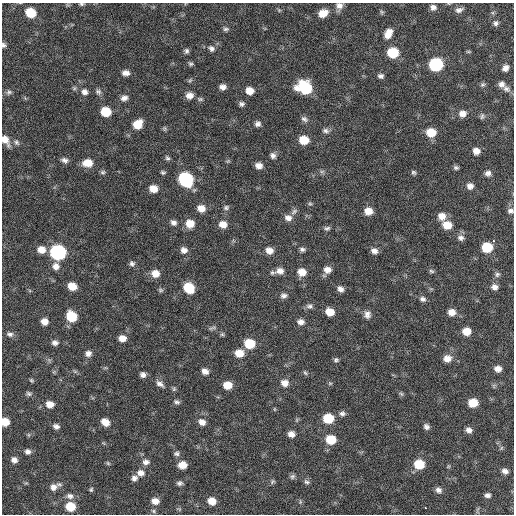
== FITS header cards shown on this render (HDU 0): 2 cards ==
NAXIS1  =                  512 / Axis length
NAXIS2  =                  512 / Axis length

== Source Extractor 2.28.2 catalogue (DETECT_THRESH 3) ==
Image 512 x 512 px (HDU 0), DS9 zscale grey, 1 PNG px = 1 image px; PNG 516 x 516 px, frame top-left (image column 1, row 512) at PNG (2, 3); no overlay
Background 61.6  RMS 8.6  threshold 25.7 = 3 sigma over >= 5 px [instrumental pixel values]
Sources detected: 169; all 169 listed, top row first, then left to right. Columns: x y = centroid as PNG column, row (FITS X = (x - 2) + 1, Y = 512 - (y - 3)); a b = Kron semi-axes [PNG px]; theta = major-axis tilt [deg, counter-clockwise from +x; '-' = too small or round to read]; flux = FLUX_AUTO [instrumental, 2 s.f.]
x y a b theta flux
81 4 7 4 -1 910
339 6 9 8 - 3200
433 7 7 6 - 2300
459 10 11 6 16 2400
382 12 6 5 - 830
30 13 8 7 - 14000
323 13 9 7 24 7100
496 23 8 7 - 1900
226 29 8 5 1 1200
388 34 12 8 62 5700
3 45 5 4 - 1300
211 48 9 7 -38 2000
186 51 7 6 - 1400
468 52 7 3 -8 660
393 53 8 7 - 21000
190 63 6 5 - 1100
436 64 8 8 - 61000
505 68 7 6 - 3000
126 73 8 6 -2 2800
381 76 7 6 - 1700
190 80 7 4 45 870
502 84 8 8 - 2600
483 85 7 5 18 1100
223 87 6 6 - 2900
305 88 11 9 -20 41000
506 89 11 7 -35 2800
249 91 7 6 - 5900
9 92 7 6 - 1400
85 92 9 8 - 2500
98 92 9 7 -32 1700
189 95 8 7 - 4100
124 98 8 7 - 2700
200 99 7 5 0 1100
241 104 6 5 - 1600
106 112 7 7 - 16000
462 113 9 8 - 3900
482 116 8 5 79 1200
304 119 10 6 -34 1900
138 124 8 7 - 10000
258 124 7 7 - 2100
164 128 7 5 -84 860
325 131 9 6 -13 1800
431 132 9 8 - 11000
5 140 12 7 -58 5700
304 140 8 7 - 11000
16 142 8 6 -57 1600
476 151 7 6 - 4000
273 155 8 7 - 2200
167 158 7 5 -51 1200
64 160 9 7 -19 2100
228 161 6 4 44 770
88 163 10 7 1 8100
259 166 7 6 - 3700
456 168 6 5 - 1300
322 171 7 4 1 1200
103 172 7 5 14 1100
163 172 6 4 -12 1000
413 172 6 6 - 1100
488 173 7 7 - 2100
186 179 9 8 - 79000
470 186 7 7 - 3000
153 189 7 7 - 6600
310 204 6 5 - 960
226 207 8 6 18 1400
201 208 9 7 -19 5200
294 211 10 6 38 1700
368 211 8 7 - 6300
511 211 8 7 - 1800
442 216 9 8 - 5300
288 218 9 8 - 3500
173 222 8 6 -32 2300
190 224 9 8 - 7500
223 224 9 8 - 4900
447 225 9 8 - 8500
327 228 9 6 5 1400
461 238 9 8 - 2400
494 241 3 2 - 5500
487 247 8 7 - 21000
302 249 7 6 - 1500
41 250 8 7 - 5800
184 250 8 7 - 3100
269 250 9 8 - 4600
374 251 8 6 -21 2900
58 252 9 8 - 130000
132 263 7 7 - 1600
56 266 9 8 - 3600
327 270 9 8 - 4300
280 271 11 8 8 4400
431 271 7 5 -18 1000
302 272 8 7 - 6500
155 274 8 8 - 6000
497 274 7 6 - 1400
72 286 7 6 - 8500
494 287 7 7 - 2600
189 288 9 7 -45 17000
340 289 7 6 - 2800
161 290 7 5 -27 1000
284 296 9 7 3 2100
423 299 8 6 -15 2000
310 306 9 7 3 1900
330 312 7 6 - 7900
452 312 8 7 - 5100
367 314 9 8 - 3000
71 316 8 7 - 19000
44 322 7 6 - 4400
301 322 8 7 - 2800
212 328 11 4 19 1100
466 331 7 6 - 7300
10 334 8 6 -11 1900
222 334 6 5 - 870
122 338 8 6 -11 4900
55 343 8 6 -6 2100
250 344 8 7 - 16000
88 353 7 7 - 2700
239 353 8 7 - 8500
447 358 9 8 - 5000
336 360 6 6 - 1200
498 369 7 6 - 3500
205 371 8 7 - 3300
305 373 7 4 -62 890
143 375 6 6 - 2300
31 380 6 5 - 790
284 383 9 8 - 4200
330 383 5 5 - 770
160 384 12 7 -33 2700
227 385 7 6 - 8500
174 389 7 5 70 980
29 394 8 6 -22 1300
401 394 7 5 -44 1000
177 402 8 6 -21 1500
473 403 7 7 - 11000
50 404 8 7 - 5100
274 409 5 3 - 500
342 413 8 6 -7 1800
328 418 8 7 - 18000
5 422 6 6 - 10000
105 422 7 6 - 6100
202 422 8 7 - 3700
56 426 7 6 - 2000
426 427 7 6 - 1900
469 430 7 6 - 2700
291 434 7 6 - 3500
331 440 8 7 - 15000
501 448 6 4 71 720
28 451 7 6 - 2100
176 454 7 6 - 1400
14 460 6 6 - 2900
146 462 9 7 7 2600
108 463 6 4 -45 750
419 464 8 8 - 16000
182 465 8 6 -1 7000
505 471 7 6 - 2600
141 473 10 8 -11 3600
292 476 8 6 45 1400
134 478 7 6 - 2300
272 482 8 6 40 1100
307 482 8 6 -22 1500
179 483 8 6 6 1600
53 487 10 8 20 3500
91 490 6 4 74 840
438 490 8 6 -35 2400
487 495 7 5 -8 1800
70 496 10 8 -9 2500
155 501 8 7 - 4500
212 501 8 7 - 6900
300 502 8 4 90 900
70 507 8 7 - 14000
425 508 3 3 - 2800
153 511 6 5 - 990
At the frame edge (FLAGS 8, measured only in part): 6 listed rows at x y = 81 4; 339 6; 3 45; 5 140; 511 211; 5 422